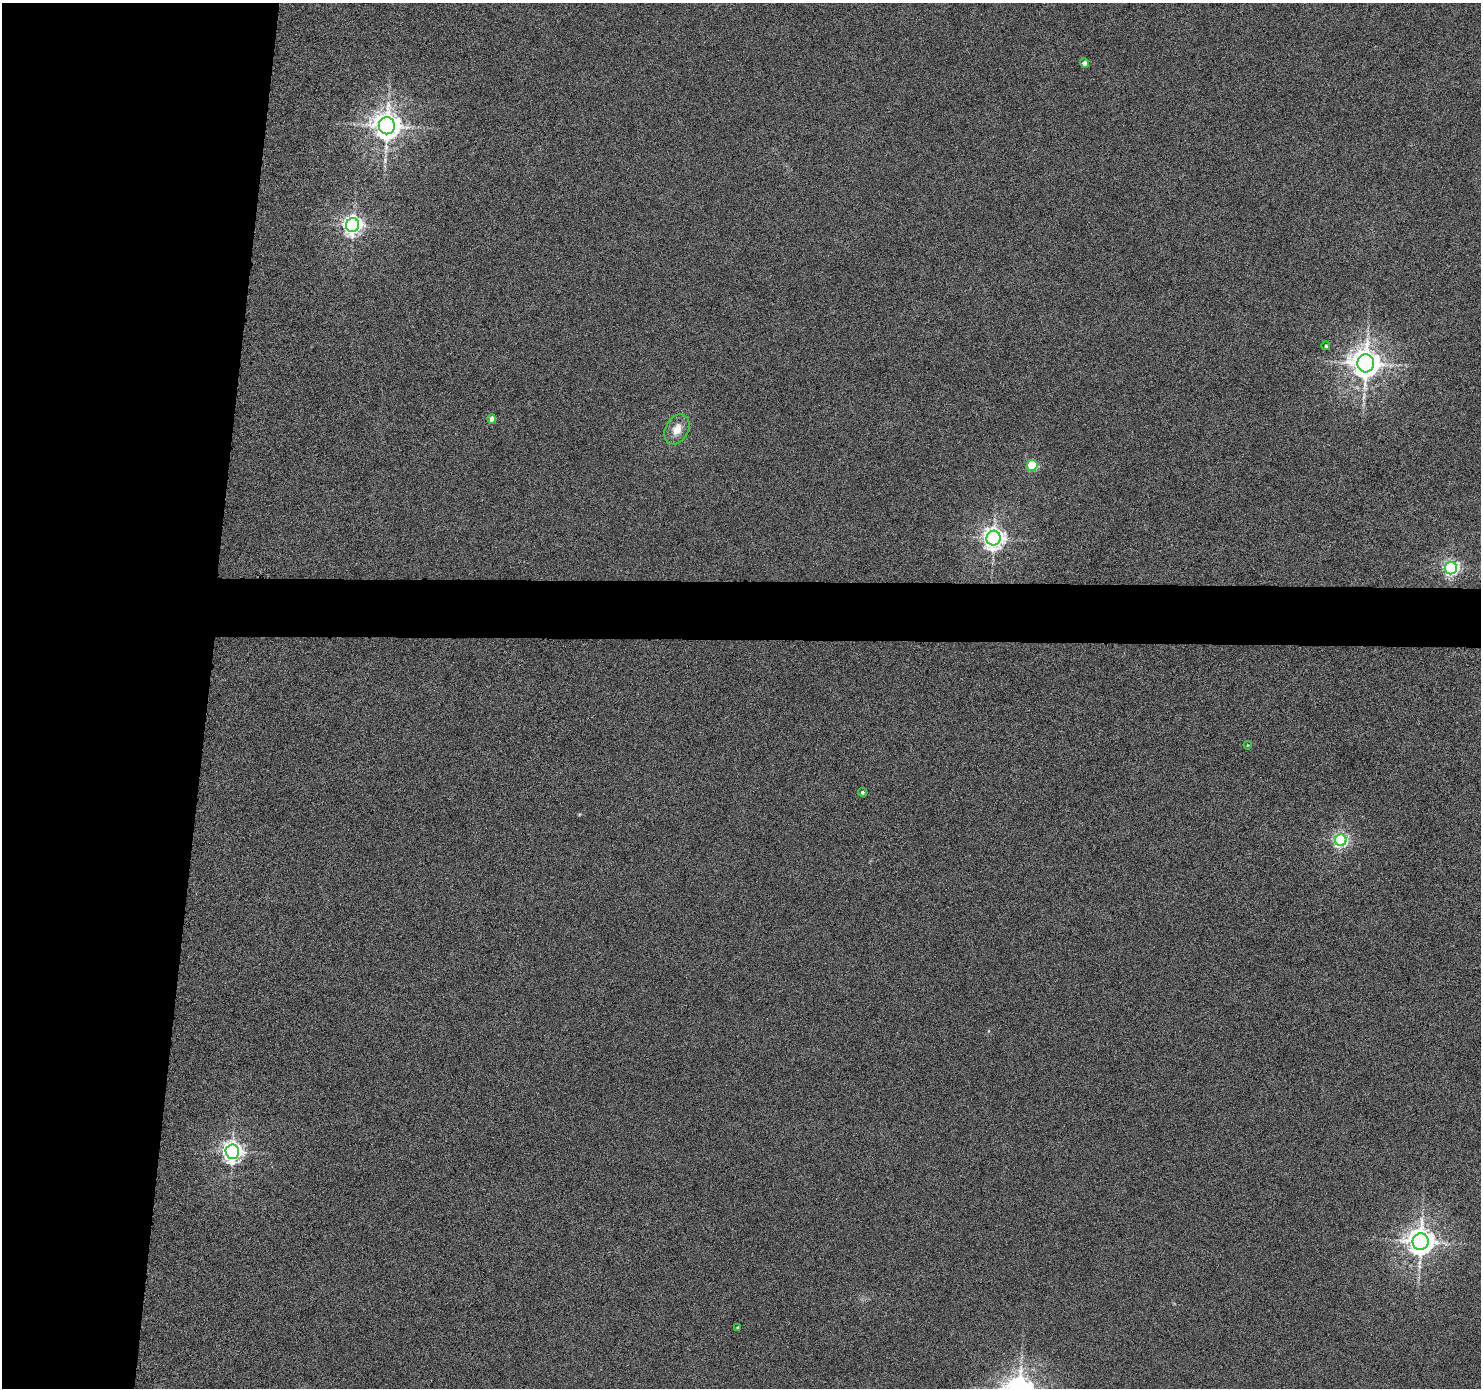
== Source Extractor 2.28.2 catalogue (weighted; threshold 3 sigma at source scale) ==
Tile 4 of 3 x 3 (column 1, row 2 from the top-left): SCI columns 1-1479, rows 1485-2870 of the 4438 x 4453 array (HDU 1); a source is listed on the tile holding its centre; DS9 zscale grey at full resolution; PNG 1483 x 1390 px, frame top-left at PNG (2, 3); each listed source drawn as its Kron ellipse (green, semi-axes under 4 px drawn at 4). Shown black and unused: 17% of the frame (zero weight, under 4 of 8 exposures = <1% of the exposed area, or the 3 px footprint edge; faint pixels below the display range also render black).
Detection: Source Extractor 2.28.2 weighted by HDU 2 'WHT'; one run over the whole footprint, this tile lists its part. Background 7.24e-04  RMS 0.0037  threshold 0.0153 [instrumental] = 3 sigma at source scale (4.09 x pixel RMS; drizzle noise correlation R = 1.36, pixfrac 0.8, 0.05/0.05 arcsec/px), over >= 5 px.
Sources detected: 16; all 16 listed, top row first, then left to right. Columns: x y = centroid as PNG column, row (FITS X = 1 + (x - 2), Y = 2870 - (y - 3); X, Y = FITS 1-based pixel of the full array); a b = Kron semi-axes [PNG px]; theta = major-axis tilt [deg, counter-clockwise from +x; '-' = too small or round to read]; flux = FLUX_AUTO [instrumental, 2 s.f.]
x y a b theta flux
1084 63 5 4 - 2
387 126 8 8 - 500
353 225 7 6 - 190
1326 346 4 4 - 0.57
1366 363 9 8 - 540
492 419 4 4 - 3.5
677 429 16 11 62 4.7
1032 465 5 5 - 25
993 538 7 7 - 260
1451 568 6 6 - 96
1248 745 4 4 - 0.29
862 792 4 4 - 0.72
1341 840 6 5 - 87
232 1152 7 6 - 210
1420 1242 8 8 - 460
737 1328 3 3 - 0.42